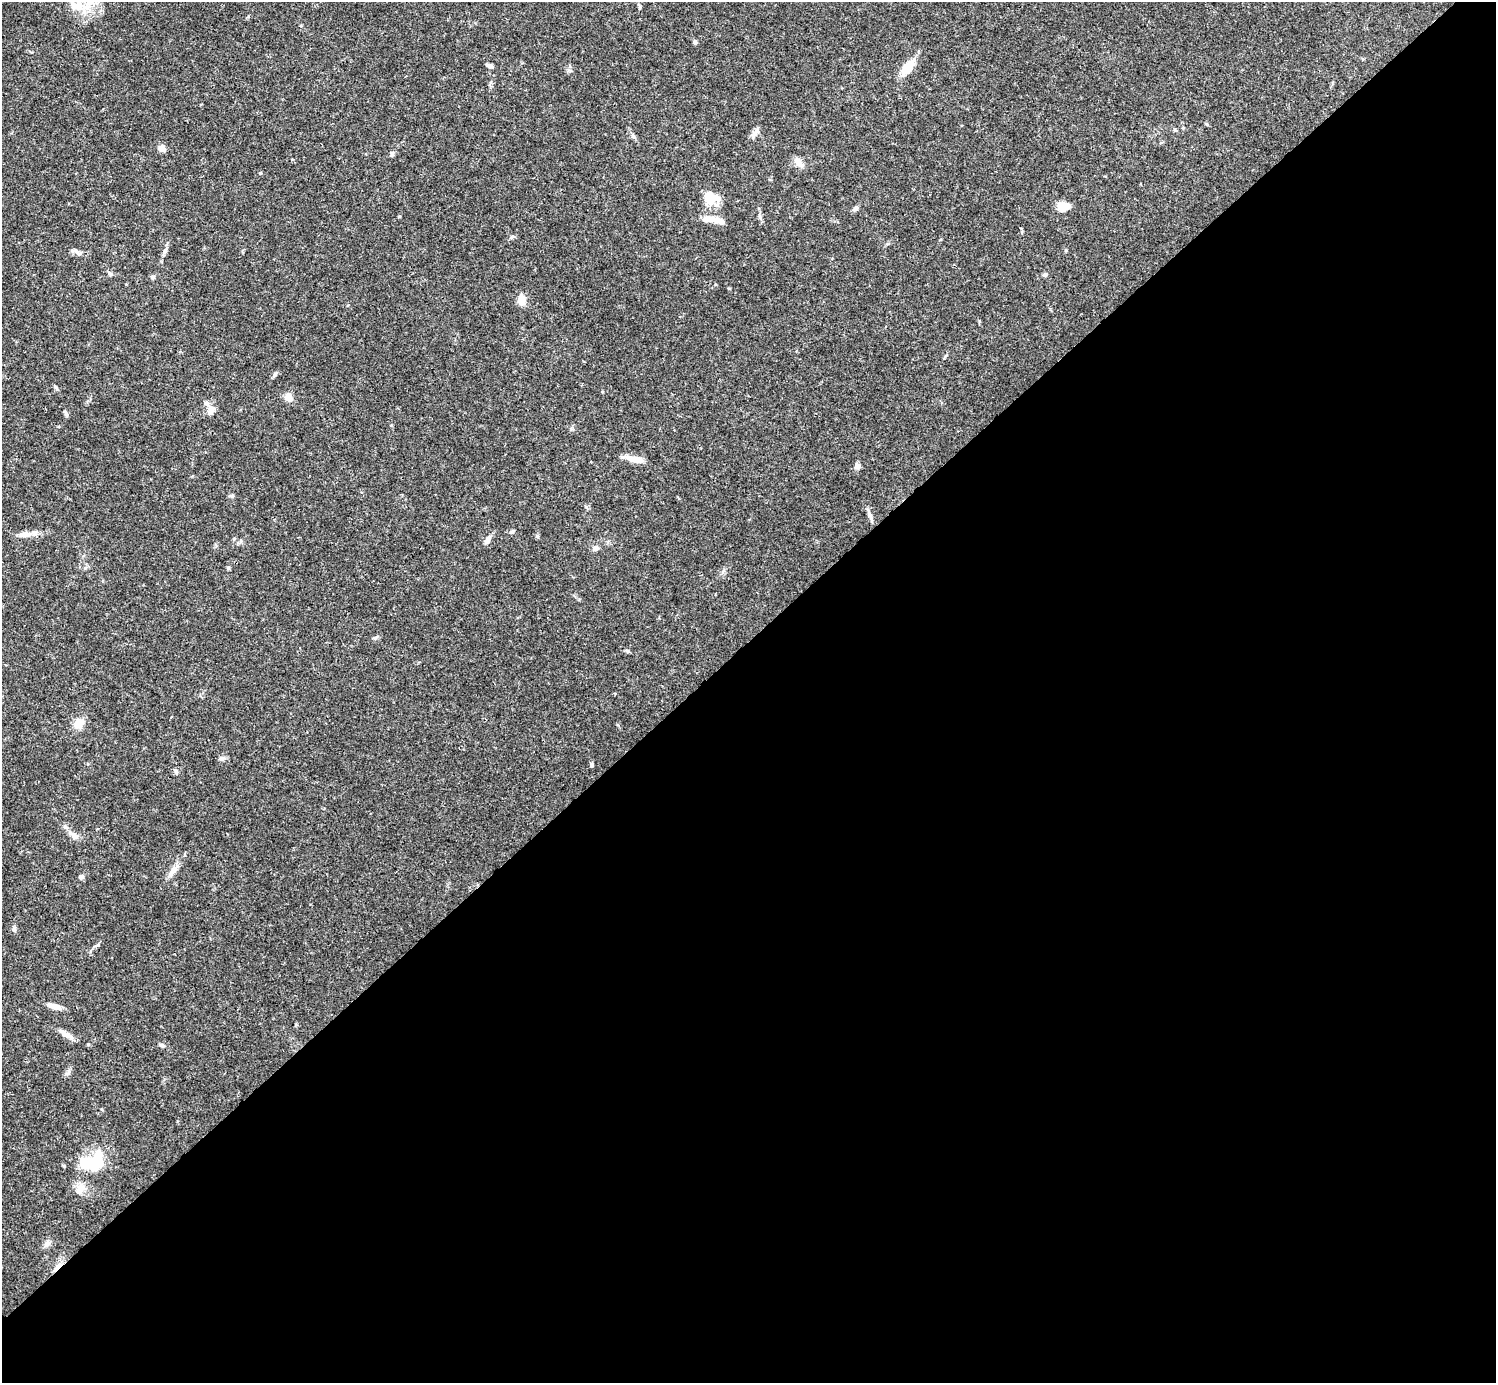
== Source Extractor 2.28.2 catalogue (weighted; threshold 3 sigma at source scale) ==
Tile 12 of 4 x 4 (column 4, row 3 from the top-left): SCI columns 4485-5978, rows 1539-2919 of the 5982 x 5981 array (HDU 1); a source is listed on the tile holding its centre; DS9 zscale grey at full resolution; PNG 1498 x 1385 px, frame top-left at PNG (2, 2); no overlay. Shown black and unused: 54% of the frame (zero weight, under 3 of 4 exposures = <1% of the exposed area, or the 3 px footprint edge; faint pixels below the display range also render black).
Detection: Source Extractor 2.28.2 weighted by HDU 2 'WHT'; one run over the whole footprint, this tile lists its part. Background 0.0411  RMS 0.0027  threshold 0.012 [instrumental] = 3 sigma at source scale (4.5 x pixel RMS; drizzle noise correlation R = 1.50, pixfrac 1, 0.05/0.05 arcsec/px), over >= 5 px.
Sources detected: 57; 2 inside a brighter object's white glare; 1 cosmic-ray / hot-pixel residue — not listed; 2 inside a brighter listed object's ellipse — not listed separately; the other 52 listed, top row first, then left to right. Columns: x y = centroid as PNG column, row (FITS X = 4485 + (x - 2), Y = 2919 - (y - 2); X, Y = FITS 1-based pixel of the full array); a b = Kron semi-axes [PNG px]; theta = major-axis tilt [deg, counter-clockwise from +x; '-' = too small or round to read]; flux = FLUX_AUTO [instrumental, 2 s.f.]
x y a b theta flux
77 6 25 13 -28 5.5
695 42 6 4 -88 0.53
489 66 8 4 -17 0.73
908 67 20 10 52 5
755 133 15 6 52 1.3
633 136 7 4 -89 0.46
162 148 9 7 -48 1.5
392 154 7 5 84 0.56
798 161 13 9 -56 1.9
260 173 4 4 - 0.27
709 199 25 13 14 4.5
1064 206 12 7 1 3.9
856 208 8 5 49 0.82
399 216 4 3 - 0.21
717 220 19 8 -15 2.4
512 237 6 5 - 0.46
1066 250 4 4 - 0.29
165 251 10 6 67 0.81
78 252 14 4 -32 0.88
1045 275 6 5 - 0.51
153 277 6 5 - 0.47
521 300 14 10 86 2.1
274 375 9 4 36 0.52
56 388 9 3 -57 0.41
288 397 9 7 -54 2.2
211 410 16 10 72 2.1
66 415 7 4 -71 0.45
634 459 22 7 -11 2.8
857 466 8 7 - 0.91
232 496 7 4 15 0.44
870 515 14 5 -66 1.1
512 531 8 4 19 0.47
25 534 22 7 11 2.2
487 540 11 6 62 1.4
595 548 8 6 30 1.1
228 568 6 4 -90 0.32
376 637 7 4 44 0.44
628 651 6 4 -70 0.33
79 724 13 10 37 2.9
222 758 9 6 9 0.71
592 765 5 5 - 0.37
176 771 7 4 -63 0.46
74 835 18 8 -37 1.9
173 871 20 7 52 2.1
81 877 6 5 - 0.74
14 929 8 5 -82 0.63
54 1006 16 6 -13 2
66 1034 20 6 -31 1.9
161 1045 7 4 -11 0.51
95 1162 24 18 -7 8
80 1189 13 10 53 2.4
47 1243 10 7 44 1.2
Isophote crosses this tile's border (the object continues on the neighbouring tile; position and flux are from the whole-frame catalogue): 1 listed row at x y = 77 6
Unlisted compact peaks at least as high as the median listed source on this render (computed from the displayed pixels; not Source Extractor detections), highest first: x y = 570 71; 979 321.